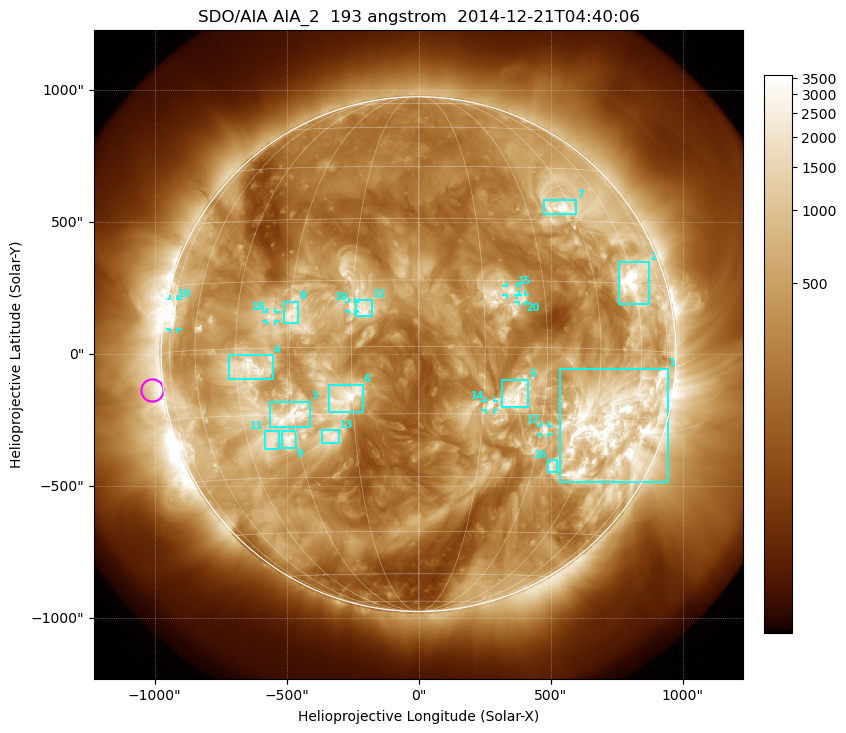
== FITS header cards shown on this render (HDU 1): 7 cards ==
TELESCOP= 'SDO/AIA'
INSTRUME= 'AIA_2'
WAVELNTH=                  193
WAVEUNIT= 'angstrom'
DATE-OBS= '2014-12-21T04:40:06.84'
CTYPE1  = 'HPLN-TAN'
CTYPE2  = 'HPLT-TAN'

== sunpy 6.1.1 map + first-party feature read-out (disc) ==
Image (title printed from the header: SDO/AIA AIA_2  193 angstrom  2014-12-21T04:40:06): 1024 x 1024 px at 2.4 arcsec/px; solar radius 975 arcsec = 406 px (full disc in frame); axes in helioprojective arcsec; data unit not stated in the header (colour bar unlabelled)
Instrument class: DISC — disc imager (sunpy class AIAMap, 193 A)
Bright regions (active regions / flare kernels): reference = the median radial profile (limb darkening/brightening removed); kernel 9 px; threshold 5 sigma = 1218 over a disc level ~350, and >= 1.15x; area >= 12 px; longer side >= 10 px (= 24 arcsec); searched inside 0.97 R_sun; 25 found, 20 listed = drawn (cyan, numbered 1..; 7 of them under ~33 arcsec drawn as corner ticks so the feature stays visible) (cap 20 boxes per figure: the strongest are kept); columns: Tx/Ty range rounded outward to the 5 arcsec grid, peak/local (2 s.f.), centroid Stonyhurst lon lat
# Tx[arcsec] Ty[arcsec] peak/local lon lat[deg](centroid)
1 535..945 -485..-55 15 +52 -17
2 760..875 190..350 14 +60 +16
3 -565..-410 -275..-180 9.2 -31 -15
4 -720..-550 -95..-5 10 -41 -4
5 315..415 -205..-95 6.5 +23 -11
6 -340..-210 -220..-115 7.6 -16 -11
7 475..600 530..585 12 +41 +33
8 -510..-455 115..200 7.6 -29 +8
9 -520..-465 -355..-290 11 -32 -21
10 -940..-915 95..210 10 -73 +8
11 -585..-530 -360..-290 7.3 -37 -21
12 -235..-175 145..210 6.7 -12 +9
13 -365..-300 -340..-285 6.5 -21 -20
14 255..285 -210..-175 6 +17 -13
15 330..375 225..260 5.7 +22 +13
16 490..525 -450..-400 6.5 +36 -27
17 465..495 -305..-270 9.7 +31 -18
18 -575..-540 125..160 7.5 -35 +7
19 -265..-240 160..200 5.1 -15 +9
20 380..405 200..225 5.3 +24 +11
Off-limb structures (1.02-1.3 R_sun): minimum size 162 px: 5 found; the strongest spans PA ~65..125 deg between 1.02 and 1.3 R_sun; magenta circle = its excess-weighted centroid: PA ~100 deg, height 1.04 R_sun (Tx ~-1010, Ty ~-135 arcsec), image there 2.8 x the reference